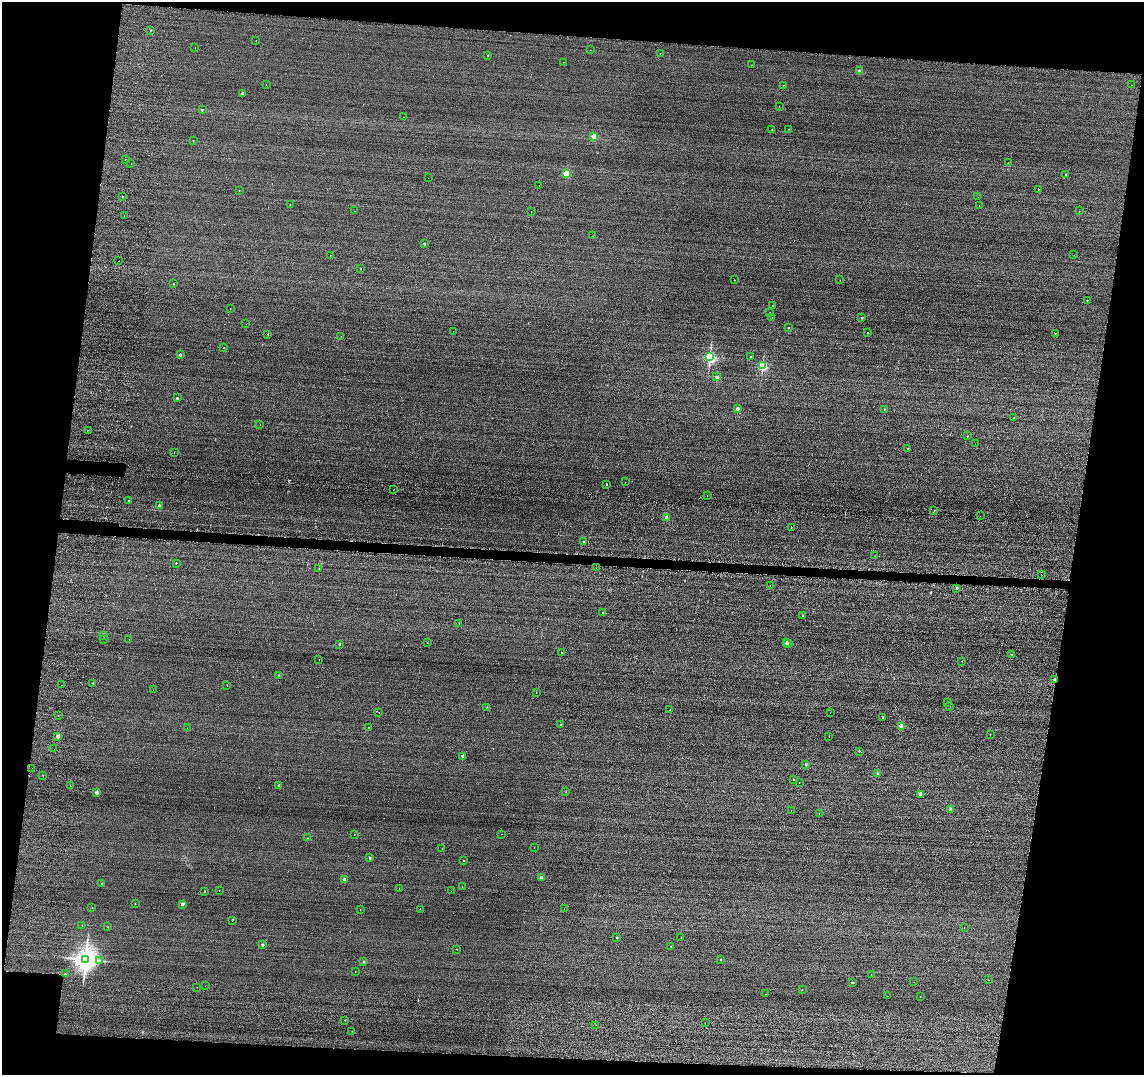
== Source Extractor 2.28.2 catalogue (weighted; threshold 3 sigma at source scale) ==
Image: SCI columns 27-4591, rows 247-4537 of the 4849 x 4881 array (HDU 1 of 3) = the unmasked area's bounding box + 8 px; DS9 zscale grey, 4 x 4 block average (1 PNG px = mean of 4 x 4 image px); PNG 1146 x 1077 px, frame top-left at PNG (2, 2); each listed source drawn as its Kron ellipse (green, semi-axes under 4 px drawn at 4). Shown black and unused: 17% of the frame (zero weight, under 2 of 3 exposures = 12% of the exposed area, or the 3 px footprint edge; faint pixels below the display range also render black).
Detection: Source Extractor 2.28.2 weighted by HDU 2 'WHT'. Background -0.229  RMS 3.4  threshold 15.2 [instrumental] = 3 sigma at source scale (4.5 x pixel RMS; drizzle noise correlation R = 1.50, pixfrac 1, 0.05/0.05 arcsec/px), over >= 5 px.
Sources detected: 200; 3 cosmic-ray / hot-pixel residue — neither listed nor drawn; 1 coinciding with a brighter row at this scale — not listed separately; the other 196 listed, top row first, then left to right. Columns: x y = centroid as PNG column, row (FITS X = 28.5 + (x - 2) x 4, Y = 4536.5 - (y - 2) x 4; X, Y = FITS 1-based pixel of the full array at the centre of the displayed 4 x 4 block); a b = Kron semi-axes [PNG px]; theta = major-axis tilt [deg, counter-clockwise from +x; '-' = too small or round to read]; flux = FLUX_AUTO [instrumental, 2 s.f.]
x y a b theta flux
151 30 2 2 - 2.8e+03
256 41 2 2 - 3.2e+02
195 48 2 2 - 3.4e+02
590 50 2 2 - 2.6e+02
660 53 2 2 - 8.9e+02
488 55 2 2 - 1.6e+03
563 62 2 2 - 3.4e+02
752 65 2 2 - 4.8e+02
860 71 2 2 - 1.6e+04
266 84 2 2 - 7.4e+02
783 85 2 2 - 7.5e+02
1131 85 2 2 - 5.2e+02
242 93 2 2 - 6.6e+03
779 106 2 2 - 3.9e+02
202 110 2 2 - 2.5e+03
403 117 2 2 - 9.0e+02
772 129 2 2 - 5.3e+02
789 129 2 2 - 5.0e+02
594 136 2 2 - 4.3e+04
193 140 2 2 - 3.8e+02
126 159 2 2 - 1.6e+03
1008 163 2 2 - 1.4e+03
131 164 2 2 - 1.2e+03
567 173 2 2 - 8.7e+04
1066 174 2 2 - 2.5e+03
428 178 2 2 - 2.2e+02
539 186 2 2 - 2.2e+03
1038 189 2 2 - 1.9e+03
239 190 2 2 - 1.7e+03
122 196 2 2 - 1.4e+03
978 197 2 2 - 2.4e+02
290 205 2 2 - 3.2e+02
979 206 2 2 - 7.9e+02
355 211 2 2 - 7.8e+02
531 211 2 2 - 3.6e+02
1079 211 2 2 - 2.4e+02
124 215 2 2 - 2.1e+03
593 236 2 2 - 5.2e+02
424 243 2 2 - 6.0e+03
330 255 2 2 - 4.3e+02
1074 255 2 2 - 2.9e+02
118 261 2 2 - 1.6e+03
360 268 2 2 - 1.7e+03
734 280 2 2 - 5.3e+02
840 280 2 2 - 3.4e+02
174 284 2 2 - 3.2e+03
1087 300 2 2 - 2.1e+03
773 305 2 2 - 1.7e+03
230 309 2 2 - 5.1e+02
770 313 2 2 - 8.1e+02
772 317 2 2 - 2.7e+02
862 317 2 2 - 4.0e+03
246 324 2 2 - 4.2e+02
788 327 2 2 - 2.7e+03
453 331 2 2 - 2.8e+02
868 333 2 2 - 1.2e+03
1055 333 2 2 - 2.0e+03
268 334 2 2 - 2.6e+03
341 336 2 2 - 2.5e+03
224 348 2 2 - 8.3e+02
180 354 2 2 - 9.8e+03
750 356 2 2 - 2.0e+03
710 357 2 2 - 4.1e+05
763 366 2 2 - 2.2e+05
717 377 2 2 - 1.2e+04
177 398 2 2 - 4.2e+03
737 408 2 2 - 1.3e+04
884 409 2 2 - 1.2e+03
1014 417 2 2 - 7.3e+02
260 424 2 2 - 1.1e+03
88 430 2 2 - 3.4e+02
968 436 2 2 - 3.9e+02
975 444 2 2 - 5.5e+02
908 448 2 2 - 1.4e+03
174 453 2 2 - 3.9e+02
625 482 2 2 - 8.7e+02
606 484 2 2 - 4.6e+03
394 489 2 2 - 3.7e+02
707 495 2 2 - 5.0e+02
129 501 2 2 - 1.9e+03
159 506 2 2 - 9.6e+03
934 510 2 2 - 3.8e+03
980 516 2 2 - 9.3e+02
666 518 2 2 - 2.9e+04
791 527 2 2 - 2.4e+03
584 542 2 2 - 3.1e+03
875 556 2 2 - 4.1e+02
176 563 2 2 - 2.1e+03
596 568 2 2 - 2.5e+03
319 569 2 2 - 1.0e+03
1041 575 2 2 - 1.5e+03
770 585 2 2 - 3.9e+02
957 588 2 2 - 3.5e+03
603 612 2 2 - 9.5e+02
803 615 2 2 - 2.8e+03
459 624 2 2 - 1.1e+03
103 636 2 2 - 1.6e+03
103 639 2 2 - 4.9e+02
129 640 2 2 - 5.5e+02
427 643 2 2 - 5.7e+02
786 643 2 2 - 1.6e+04
339 644 2 2 - 3.5e+03
788 644 2 2 - 2.0e+03
561 652 2 2 - 1.3e+03
1011 655 2 2 - 4.0e+03
319 660 2 2 - 7.0e+02
962 661 2 2 - 4.8e+02
279 676 2 2 - 1.1e+03
1054 679 2 2 - 3.1e+03
93 683 2 2 - 6.5e+02
62 685 2 2 - 3.3e+03
227 686 2 2 - 5.0e+02
153 690 2 2 - 4.2e+02
536 692 2 2 - 1.2e+03
948 702 2 2 - 4.3e+02
950 706 2 2 - 6.2e+02
486 708 2 2 - 4.4e+03
670 710 2 2 - 7.8e+02
830 712 2 2 - 8.3e+02
379 713 2 2 - 6.8e+02
58 715 2 2 - 2.9e+02
883 718 2 2 - 2.5e+03
560 724 2 2 - 2.7e+03
901 726 2 2 - 5.6e+04
187 728 2 2 - 2.7e+02
368 728 2 2 - 5.8e+02
990 735 2 2 - 6.1e+02
58 736 2 2 - 1.9e+04
829 736 2 2 - 5.4e+02
54 749 2 2 - 2.7e+03
859 751 2 2 - 1.6e+03
463 756 2 2 - 1.2e+04
806 765 2 2 - 5.5e+03
32 768 2 2 - 3.0e+02
878 774 2 2 - 6.3e+03
43 776 2 2 - 6.7e+02
794 780 2 2 - 1.5e+03
799 783 2 2 - 5.9e+02
70 786 2 2 - 1.2e+03
279 786 2 2 - 1.2e+04
566 792 2 2 - 3.5e+02
96 793 2 2 - 1.4e+04
921 794 2 2 - 2.9e+04
950 810 2 2 - 2.2e+04
791 811 2 2 - 3.2e+02
819 813 2 2 - 3.2e+02
354 834 2 2 - 5.0e+02
502 834 2 2 - 4.8e+02
308 838 2 2 - 5.9e+02
442 848 2 2 - 3.0e+02
534 848 2 2 - 7.0e+02
370 858 2 2 - 5.4e+03
464 860 2 2 - 1.2e+03
541 877 2 2 - 2.1e+04
344 879 2 2 - 2.0e+04
102 883 2 2 - 1.2e+03
462 887 2 2 - 7.8e+02
399 889 2 2 - 3.2e+02
205 891 2 2 - 1.2e+03
219 891 2 2 - 6.1e+02
451 891 2 2 - 2.1e+02
135 904 2 2 - 8.6e+02
182 904 2 2 - 1.5e+04
92 908 2 2 - 8.3e+02
420 909 2 2 - 2.7e+02
564 909 2 2 - 2.7e+02
360 910 2 2 - 4.1e+02
232 920 2 2 - 1.9e+03
82 926 2 2 - 4.1e+02
108 927 2 2 - 7.7e+02
964 928 2 2 - 3.2e+02
617 938 2 2 - 3.1e+03
681 938 2 2 - 4.1e+02
263 945 2 2 - 9.3e+03
671 946 2 2 - 6.9e+02
457 949 2 2 - 1.0e+03
86 959 4 3 - 2.3e+06
721 960 2 2 - 3.1e+03
100 961 3 2 - 1.3e+03
364 962 2 2 - 4.5e+03
355 972 2 2 - 2.9e+02
65 974 2 2 - 2.5e+03
871 975 2 2 - 3.6e+02
988 980 2 2 - 1.4e+03
914 982 2 2 - 1.6e+02
852 983 2 2 - 5.4e+03
205 986 2 2 - 2.7e+02
197 987 2 2 - 5.2e+02
802 990 2 2 - 6.6e+02
766 994 2 2 - 3.0e+02
888 996 2 2 - 3.8e+02
920 997 2 2 - 4.6e+02
345 1020 2 2 - 6.3e+02
705 1023 2 2 - 3.3e+02
596 1025 2 2 - 3.4e+02
352 1031 2 2 - 3.9e+02
Overlapping masked pixels (flux is a lower limit): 1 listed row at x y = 1054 679
Diffuse or blended objects may show on this block-average render without a row.